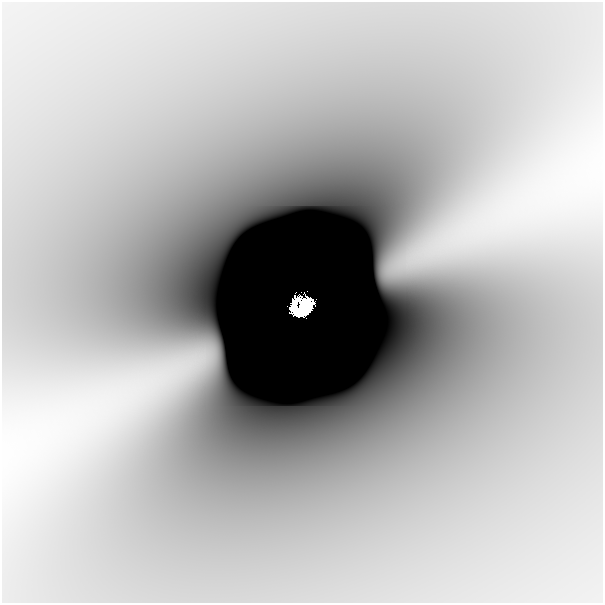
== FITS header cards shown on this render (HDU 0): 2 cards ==
NAXIS1  =                  601
NAXIS2  =                  601

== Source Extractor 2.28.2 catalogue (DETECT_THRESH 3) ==
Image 601 x 601 px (HDU 0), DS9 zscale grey, 1 PNG px = 1 image px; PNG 605 x 605 px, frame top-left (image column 1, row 601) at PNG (2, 2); no overlay
Background -1.94e-08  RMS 2.4e-09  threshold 7.10e-09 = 3 sigma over >= 5 px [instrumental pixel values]
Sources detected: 4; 2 with non-positive FLUX_AUTO (blend fragments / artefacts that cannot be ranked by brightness) are not listed; the other 2 listed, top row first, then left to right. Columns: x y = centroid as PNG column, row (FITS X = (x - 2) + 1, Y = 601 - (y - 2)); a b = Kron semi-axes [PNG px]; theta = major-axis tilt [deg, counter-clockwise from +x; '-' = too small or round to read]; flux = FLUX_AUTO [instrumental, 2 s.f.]
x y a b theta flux
305 309 20 18 -74 2
296 312 10 6 -41 0.63
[2 non-positive-flux detections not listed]